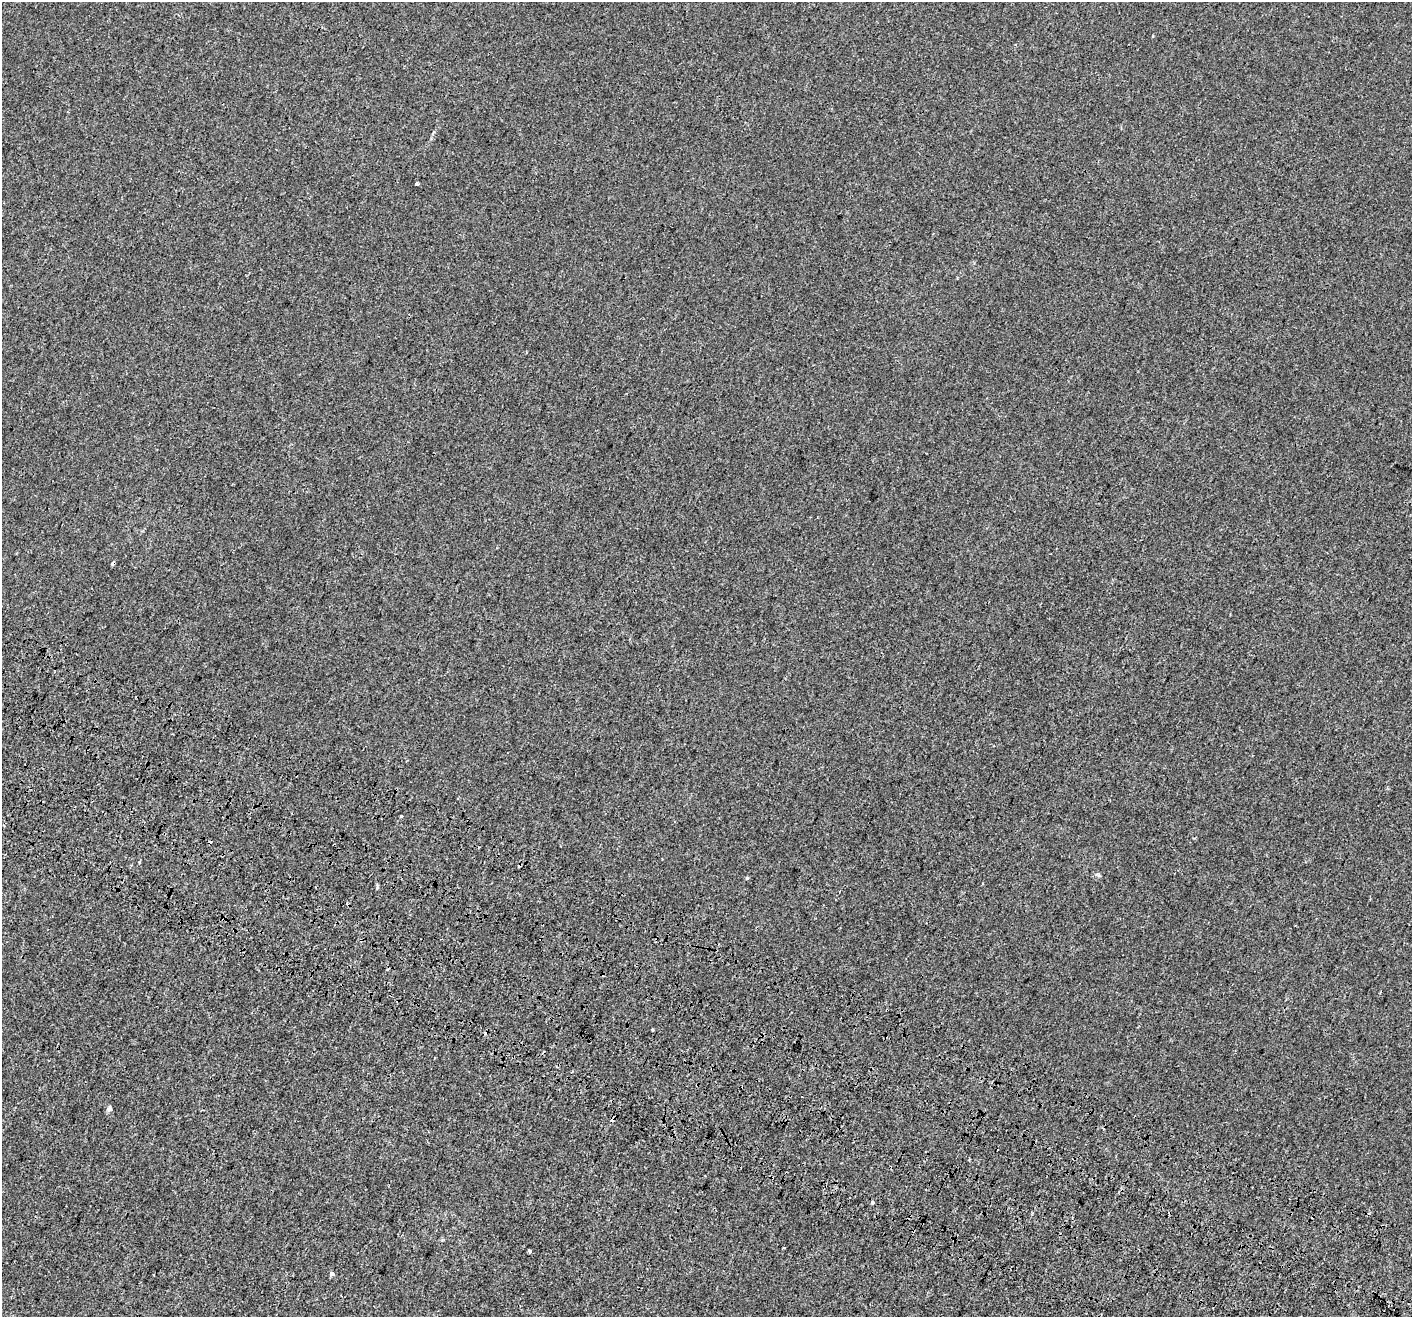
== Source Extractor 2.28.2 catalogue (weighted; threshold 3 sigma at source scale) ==
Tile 6 of 4 x 4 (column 2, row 2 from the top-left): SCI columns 1479-2888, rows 3010-4324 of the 5769 x 5954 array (HDU 1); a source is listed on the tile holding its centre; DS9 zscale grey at full resolution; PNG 1414 x 1319 px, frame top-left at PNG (2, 2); no overlay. Shown black and unused: <1% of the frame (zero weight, under 3 of 4 exposures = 6% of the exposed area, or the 3 px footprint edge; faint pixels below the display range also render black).
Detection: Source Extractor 2.28.2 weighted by HDU 2 'WHT'; one run over the whole footprint, this tile lists its part. Background 1.16e-04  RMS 0.0016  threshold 0.00729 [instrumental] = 3 sigma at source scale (4.5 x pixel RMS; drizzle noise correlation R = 1.50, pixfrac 1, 0.0396/0.0396 arcsec/px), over >= 5 px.
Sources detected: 14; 7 cosmic-ray / hot-pixel residue — not listed; the other 7 listed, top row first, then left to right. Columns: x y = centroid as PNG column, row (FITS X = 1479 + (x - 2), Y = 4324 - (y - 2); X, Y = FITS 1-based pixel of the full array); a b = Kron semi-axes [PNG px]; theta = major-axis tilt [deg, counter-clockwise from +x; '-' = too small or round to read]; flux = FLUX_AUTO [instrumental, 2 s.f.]
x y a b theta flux
417 184 3 3 - 0.48
401 816 3 3 - 0.71
747 878 5 3 - 0.16
109 1109 7 6 - 0.45
872 1202 3 3 - 0.42
529 1251 3 3 - 0.39
332 1274 3 3 - 0.94